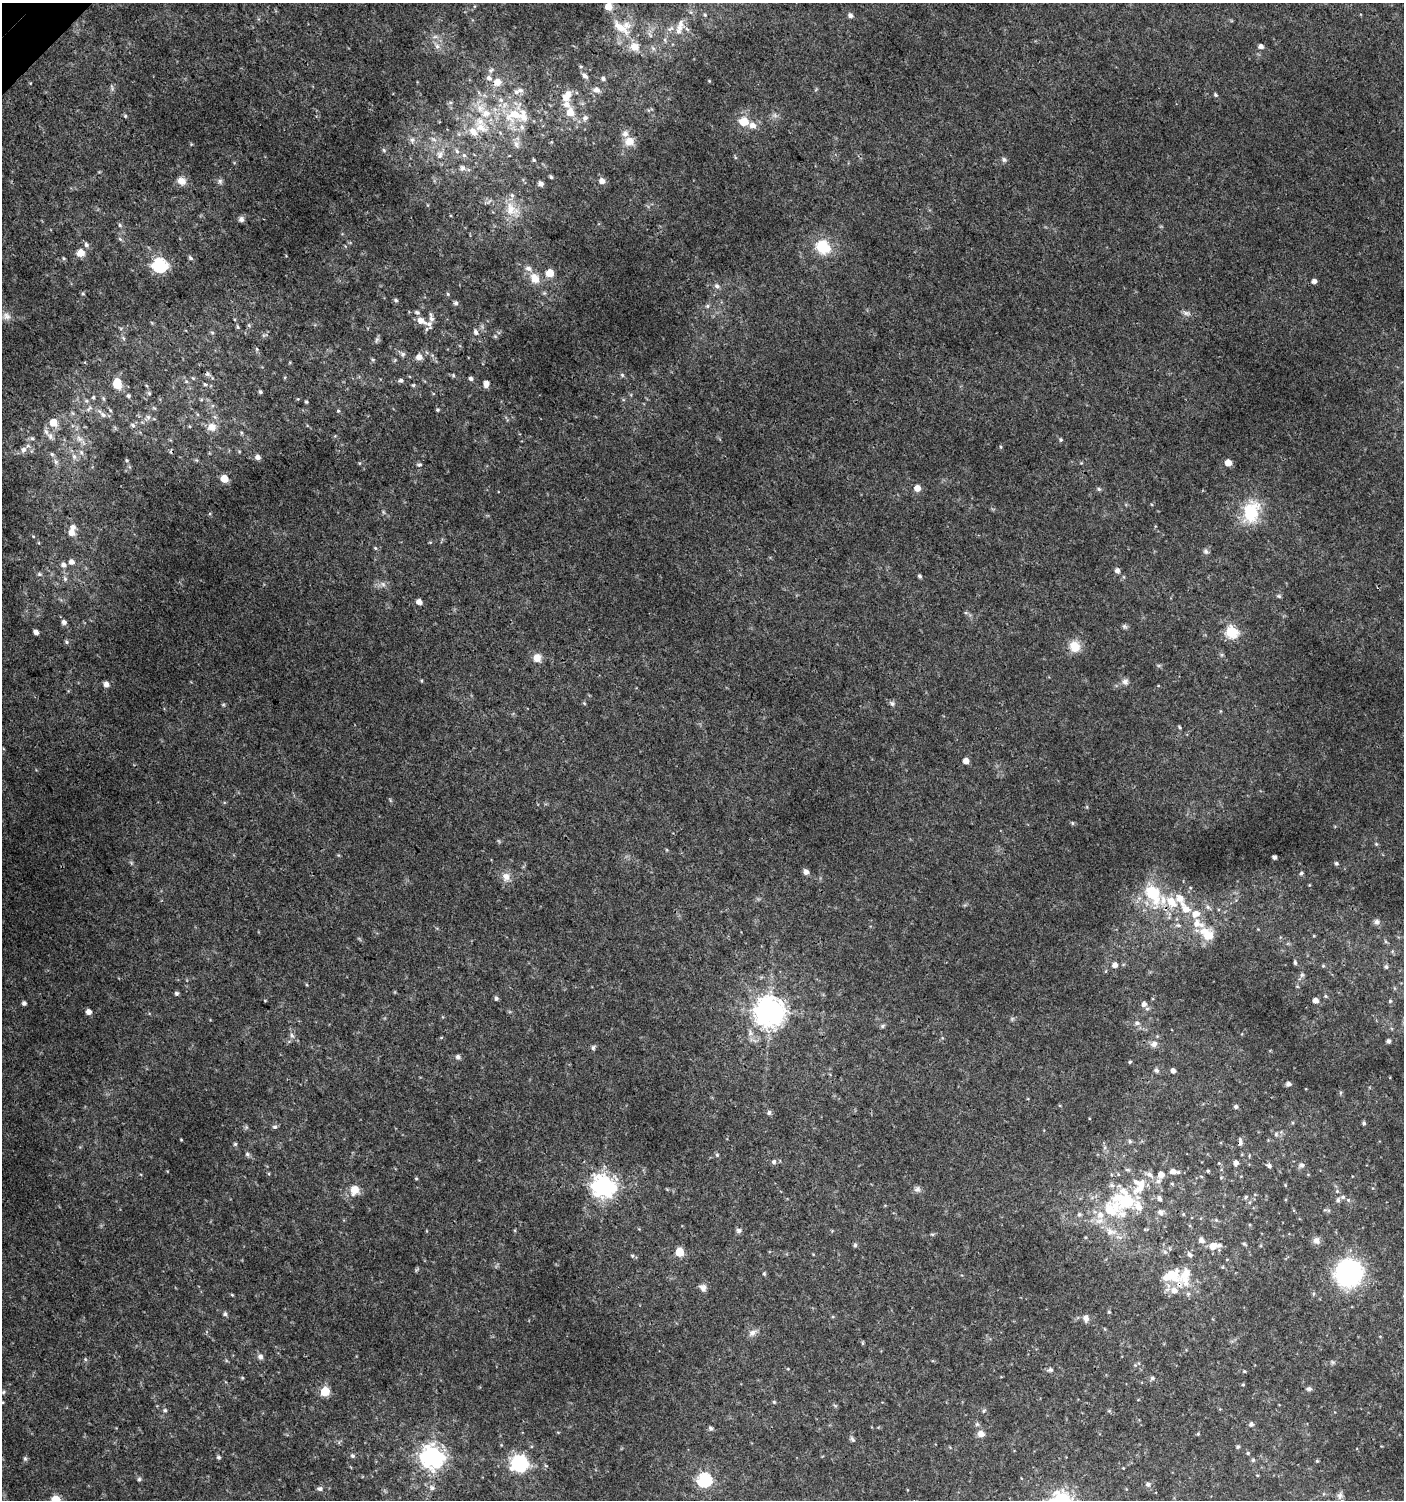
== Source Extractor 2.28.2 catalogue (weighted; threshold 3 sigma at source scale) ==
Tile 11 of 4 x 4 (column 3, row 3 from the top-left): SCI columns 3011-4412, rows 1531-3028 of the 6060 x 6084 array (HDU 1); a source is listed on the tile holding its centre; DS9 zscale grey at full resolution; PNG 1406 x 1502 px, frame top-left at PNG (2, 3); no overlay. Shown black and unused: <1% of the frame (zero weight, under 3 of 4 exposures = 4% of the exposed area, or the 3 px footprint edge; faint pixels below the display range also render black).
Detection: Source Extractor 2.28.2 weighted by HDU 2 'WHT'; one run over the whole footprint, this tile lists its part. Background 0.00437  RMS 0.0021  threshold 0.00962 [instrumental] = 3 sigma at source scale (4.5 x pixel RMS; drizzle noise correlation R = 1.50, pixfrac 1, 0.0396/0.0396 arcsec/px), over >= 5 px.
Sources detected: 331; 2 too faint to see at this stretch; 1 cosmic-ray / hot-pixel residue — not listed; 32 inside a brighter listed object's ellipse — not listed separately; the other 296 listed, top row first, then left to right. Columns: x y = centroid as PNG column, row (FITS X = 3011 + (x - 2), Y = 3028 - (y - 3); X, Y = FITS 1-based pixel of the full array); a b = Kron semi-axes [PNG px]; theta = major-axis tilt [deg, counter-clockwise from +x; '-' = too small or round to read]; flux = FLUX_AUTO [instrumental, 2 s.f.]
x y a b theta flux
608 6 6 5 - 2.8
705 15 5 4 - 0.23
850 15 6 5 - 0.75
620 27 32 10 -39 3.3
679 28 25 8 75 2.1
670 29 12 6 31 0.84
665 40 6 4 -73 0.29
437 46 8 7 - 0.93
1261 46 5 5 - 0.91
653 48 6 4 -19 0.37
491 70 7 4 44 0.41
585 76 7 5 -44 0.73
489 78 8 7 - 0.8
603 79 5 5 - 0.48
709 81 4 3 - 0.19
498 82 7 6 - 2.5
520 90 8 7 - 0.72
596 90 8 7 - 1.1
1215 95 6 4 -53 0.34
566 97 14 9 62 2.6
570 112 7 6 - 3.1
486 113 13 12 - 2.9
515 114 23 14 18 6.3
125 116 5 4 - 0.31
585 118 8 8 - 0.78
744 122 6 6 - 6
752 125 8 6 -13 1.4
522 127 7 6 - 0.67
481 128 20 12 -29 3.6
625 134 9 8 - 1.1
433 139 10 4 -29 0.61
412 140 7 6 - 0.63
629 141 9 8 - 2.8
516 144 10 8 -73 0.98
384 150 6 5 - 0.36
457 151 6 5 - 0.5
440 155 12 8 72 1.5
464 155 6 5 - 0.45
534 160 4 4 - 0.26
1004 160 7 6 - 0.52
462 168 8 7 - 0.81
551 177 4 3 - 0.34
182 181 11 9 -21 1.7
220 181 7 6 - 0.56
602 181 5 5 - 1.5
541 184 5 4 - 0.96
510 209 23 14 -81 4.3
241 219 6 6 - 0.86
120 225 6 5 - 0.35
120 239 7 4 -44 0.35
86 244 6 6 - 0.6
823 247 16 13 -44 7.1
81 253 7 6 - 2.6
190 258 7 5 -44 0.43
160 265 6 6 - 46
550 273 5 5 - 4.5
535 278 15 11 -62 2.7
1314 281 4 4 - 0.89
717 286 8 6 -45 0.73
83 294 5 4 - 0.27
448 294 5 4 - 0.27
396 300 6 4 -21 0.35
456 303 6 5 - 0.55
707 306 6 5 - 0.38
1187 313 10 6 -1 0.76
6 316 12 10 -20 1.4
431 318 15 6 -82 0.98
421 321 15 8 -26 2
238 327 6 4 -74 0.32
476 332 9 6 -70 0.68
212 333 6 4 -3 0.29
495 336 5 4 - 0.27
377 339 8 5 59 0.48
257 349 5 5 - 0.32
403 354 7 7 - 0.57
419 357 6 6 - 1.6
373 360 6 4 -19 0.26
453 375 6 4 -87 0.31
622 375 6 5 - 0.35
471 378 5 4 - 0.59
401 380 6 5 - 0.51
186 381 5 5 - 0.33
117 383 7 5 -86 9.6
205 384 5 4 - 0.31
486 384 7 5 82 1.5
413 385 4 4 - 0.34
260 392 5 4 - 0.41
149 393 5 5 - 0.34
128 396 5 4 - 0.43
93 397 6 5 - 0.32
306 402 4 3 - 0.28
154 408 6 4 -18 0.28
89 409 11 4 45 0.57
110 410 6 4 -46 0.3
437 410 5 4 - 0.29
338 411 4 4 - 0.23
103 415 9 7 -34 0.97
148 417 7 6 - 0.63
53 422 6 6 - 3.4
133 425 7 6 - 0.57
212 427 12 11 - 2.1
50 436 10 6 -67 0.87
32 438 7 5 -54 0.44
79 439 10 8 -38 1.2
1061 440 5 5 - 0.33
1001 447 5 3 - 0.24
23 450 9 8 - 0.98
81 452 6 6 - 0.54
52 454 7 5 -66 0.44
74 457 8 6 -72 0.86
257 457 5 5 - 0.97
126 460 6 4 -71 0.26
196 460 5 3 - 0.24
1081 463 5 4 - 0.19
1228 463 5 5 - 2.8
419 465 6 4 6 0.32
224 479 5 5 - 3.7
917 488 5 5 - 2
1099 489 6 5 - 0.39
383 512 6 4 -71 0.3
1251 512 28 19 75 9.8
71 532 7 6 - 1.7
375 548 5 4 - 0.27
1206 551 8 6 -45 0.54
71 562 6 5 - 1.1
63 565 8 7 - 0.81
1117 570 5 5 - 0.88
39 574 6 5 - 0.43
920 576 4 4 - 0.42
65 579 6 5 - 0.48
383 584 7 6 - 0.67
1279 596 6 5 - 0.33
419 602 5 4 - 1.3
966 613 6 4 -18 0.31
64 622 6 6 - 0.85
1124 626 7 6 - 0.44
36 632 5 4 - 0.97
1231 632 6 6 - 23
66 642 6 5 - 0.4
1075 646 13 12 - 3.5
537 658 10 10 - 1.9
1125 682 9 8 - 0.88
106 684 6 5 - 1.2
584 703 5 4 - 0.23
892 703 8 6 -45 0.55
1220 711 5 3 - 0.18
1179 727 5 3 - 0.26
966 761 5 5 - 1.7
1072 823 5 5 - 0.27
1376 844 6 5 - 0.31
1274 857 4 4 - 0.69
1336 863 5 5 - 0.44
806 872 5 5 - 1.1
1301 873 5 5 - 0.43
506 877 13 10 90 1.7
1153 894 16 10 -61 12
1171 901 14 10 -51 3.9
1208 907 9 5 -34 0.65
1186 909 10 8 -25 2.3
1195 914 11 9 29 2.2
1377 922 8 7 - 0.76
1178 925 9 5 -13 0.61
1207 934 25 14 -40 4.8
1314 936 4 3 - 0.19
1295 963 6 4 -74 0.35
1115 965 5 5 - 1.2
1323 966 5 5 - 0.27
1386 967 6 5 - 0.49
1302 975 7 6 - 0.53
176 993 5 5 - 0.42
1326 996 5 4 - 0.32
496 998 5 5 - 0.48
1315 1000 6 5 - 1.2
1390 1001 5 5 - 0.31
24 1003 4 4 - 0.58
1144 1004 6 6 - 0.97
88 1012 5 5 - 1.2
769 1012 9 9 - 320
1137 1023 7 5 1 0.52
882 1026 7 5 38 0.36
292 1036 8 6 -72 0.69
441 1038 5 3 - 0.2
942 1038 4 4 - 0.22
1388 1041 4 4 - 0.66
1154 1044 10 8 33 0.99
593 1048 7 5 87 0.42
458 1057 6 6 - 0.59
1130 1062 4 3 - 0.25
1156 1070 5 5 - 0.58
1173 1070 4 4 - 0.89
1288 1084 5 4 - 0.84
1236 1106 5 5 - 0.47
769 1113 6 5 - 0.56
1364 1123 5 4 - 0.41
275 1127 7 6 - 0.46
1276 1134 6 5 - 0.39
181 1140 4 3 - 0.16
1130 1141 6 5 - 0.38
1240 1142 10 4 -84 0.71
235 1144 5 5 - 0.3
247 1154 7 6 - 0.44
717 1155 5 5 - 0.28
774 1162 6 6 - 0.55
1219 1163 4 4 - 0.2
1236 1163 5 4 - 0.95
1302 1165 8 7 - 0.65
1269 1166 6 5 - 0.53
1128 1170 7 5 -6 0.41
1173 1171 6 5 - 1.1
1208 1171 4 3 - 0.26
1118 1174 5 3 - 0.22
1161 1174 6 5 - 1.8
1308 1174 5 3 - 0.18
1201 1176 5 3 - 0.21
416 1178 4 4 - 0.22
1221 1178 5 3 - 0.19
1158 1181 9 6 29 0.82
1172 1184 6 4 -2 0.25
1112 1185 7 5 -21 0.62
1285 1185 4 3 - 0.19
603 1186 8 8 - 170
917 1189 9 8 - 0.76
1139 1189 23 9 35 3.9
354 1190 11 10 - 2.9
1246 1197 6 4 43 0.34
1159 1199 8 5 -71 0.64
1338 1200 6 5 - 0.51
1126 1201 19 11 -20 13
1111 1209 37 23 -16 13
1160 1212 7 6 - 0.93
1183 1214 4 4 - 0.22
1216 1220 6 4 -45 0.3
739 1230 7 7 - 0.58
932 1234 6 3 -19 0.27
1201 1240 6 6 - 0.94
1316 1240 10 9 - 0.99
1244 1244 5 4 - 0.31
855 1245 6 5 - 0.36
1213 1246 9 7 18 2.3
679 1252 5 5 - 8.1
1165 1252 6 5 - 0.47
1189 1254 7 5 -50 0.66
632 1256 6 5 - 0.36
1227 1259 4 3 - 0.16
1223 1267 5 3 - 0.2
416 1270 7 4 71 0.27
1349 1273 18 17 - 47
764 1274 5 4 - 0.28
1170 1275 16 11 18 5.6
1185 1281 19 12 -72 3.6
703 1288 9 8 - 0.96
1174 1290 8 8 - 1.8
232 1295 4 4 - 0.2
1109 1312 4 4 - 0.27
225 1314 6 5 - 0.41
1086 1318 9 7 -79 1.2
1105 1329 5 3 - 0.2
752 1333 11 8 36 1.1
1380 1336 4 3 - 0.16
862 1343 6 4 90 0.23
260 1357 8 7 - 0.75
85 1359 6 3 -72 0.26
1333 1362 6 5 - 0.35
1050 1370 7 6 - 0.52
1244 1371 4 4 - 0.24
242 1378 5 3 - 0.21
1152 1378 5 5 - 0.52
1243 1384 4 4 - 0.24
1309 1389 5 5 - 0.67
3 1392 6 5 - 0.34
325 1392 5 5 - 11
774 1402 4 4 - 0.26
165 1410 5 5 - 0.39
984 1411 6 5 - 0.37
1251 1424 5 5 - 0.72
711 1428 5 5 - 0.54
981 1434 7 7 - 1.6
1198 1434 5 4 - 0.24
852 1439 10 5 -58 0.48
1238 1447 5 5 - 0.34
1248 1453 4 4 - 0.27
352 1455 6 5 - 0.46
432 1456 8 8 - 170
219 1457 5 5 - 0.41
25 1458 6 5 - 0.4
1253 1460 5 5 - 0.35
1317 1461 4 4 - 0.25
520 1463 15 14 - 15
1123 1468 3 3 - 0.13
139 1479 5 5 - 0.37
704 1480 6 6 - 36
1148 1484 6 6 - 0.66
320 1488 8 6 -5 0.6
432 1488 7 7 - 0.75
1340 1496 11 7 78 0.95
55 1500 6 5 - 13
Overlapping masked pixels (flux is a lower limit): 1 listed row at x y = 1171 901
Isophote crosses this tile's border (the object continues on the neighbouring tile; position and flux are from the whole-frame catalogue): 2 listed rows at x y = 608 6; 55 1500
Unlisted compact peaks at least as high as the median listed source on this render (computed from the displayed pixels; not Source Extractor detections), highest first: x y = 33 536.